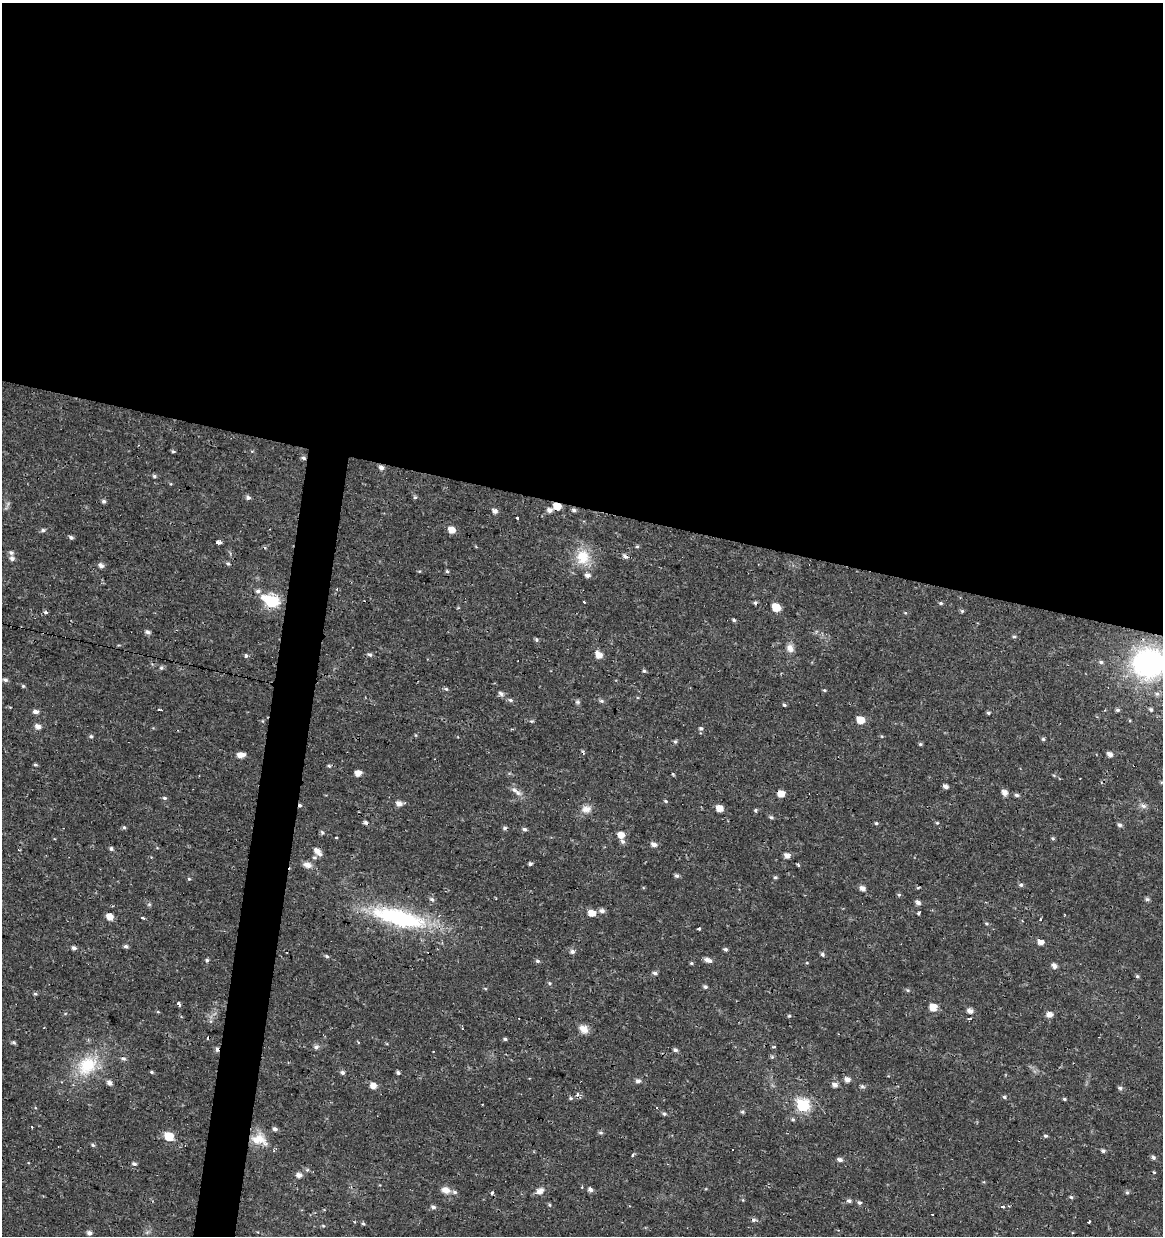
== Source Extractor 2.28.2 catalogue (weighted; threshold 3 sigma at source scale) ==
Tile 3 of 4 x 4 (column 3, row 1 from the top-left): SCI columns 2541-3701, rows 3708-4941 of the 5142 x 4941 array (HDU 1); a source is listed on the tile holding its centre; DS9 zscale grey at full resolution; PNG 1165 x 1238 px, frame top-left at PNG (2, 3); no overlay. Shown black and unused: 43% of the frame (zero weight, under 2 of 3 exposures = <1% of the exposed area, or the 3 px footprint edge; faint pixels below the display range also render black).
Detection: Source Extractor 2.28.2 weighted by HDU 2 'WHT'; one run over the whole footprint, this tile lists its part. Background 0.0224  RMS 0.0028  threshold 0.0127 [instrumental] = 3 sigma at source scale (4.5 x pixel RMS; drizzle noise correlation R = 1.50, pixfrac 1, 0.0396/0.0396 arcsec/px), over >= 5 px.
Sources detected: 233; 1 too faint to see at this stretch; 10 cosmic-ray / hot-pixel residue — not listed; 3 inside a brighter listed object's ellipse — not listed separately; the other 219 listed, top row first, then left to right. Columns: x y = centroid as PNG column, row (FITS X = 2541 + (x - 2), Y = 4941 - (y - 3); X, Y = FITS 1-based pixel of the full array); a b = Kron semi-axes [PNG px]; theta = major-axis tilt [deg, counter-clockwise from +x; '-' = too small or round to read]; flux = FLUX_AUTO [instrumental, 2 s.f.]
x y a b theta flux
173 451 5 4 - 0.39
303 458 6 5 - 0.66
381 468 6 5 - 1.1
154 476 5 5 - 0.55
171 484 5 3 - 0.25
248 497 6 5 - 0.8
415 497 5 5 - 0.51
104 501 5 5 - 0.63
557 506 6 5 - 4.6
550 510 7 5 8 1.3
574 510 6 5 - 0.6
495 511 5 5 - 1.2
517 517 3 3 - 3.9
43 530 6 5 - 0.59
452 530 6 5 - 3
71 537 5 4 - 0.65
218 542 4 3 - 5.7
637 547 5 3 - 0.36
11 553 6 5 - 0.73
625 556 6 5 - 1
583 557 23 19 -81 7.7
12 558 6 6 - 0.97
228 563 6 5 - 0.49
101 565 6 5 - 1.1
419 571 5 3 - 0.25
447 571 4 4 - 0.45
258 591 7 6 - 0.8
271 601 8 6 -28 41
584 602 3 3 - 0.66
941 603 5 4 - 0.44
776 607 6 5 - 6.5
962 611 5 5 - 0.43
46 612 5 4 - 0.53
905 613 5 3 - 0.28
734 620 5 4 - 0.47
148 632 6 5 - 0.96
1014 637 5 4 - 0.43
536 640 5 5 - 0.49
790 648 11 8 -53 1.8
370 654 6 5 - 0.62
246 655 5 4 - 0.52
599 655 7 5 -40 2.9
1101 662 6 5 - 0.55
1149 663 30 26 0 62
161 668 6 5 - 0.59
644 671 5 4 - 0.48
5 680 7 5 -15 0.66
23 686 4 4 - 0.37
446 689 6 4 -15 0.5
824 690 5 4 - 0.33
501 694 7 5 -31 1
1157 694 6 6 - 0.74
510 700 7 5 -16 0.61
601 701 7 5 -3 0.61
577 702 6 6 - 0.57
784 705 5 4 - 0.44
1151 709 6 5 - 0.54
1117 710 5 5 - 0.55
35 712 6 5 - 1.1
988 713 5 4 - 0.46
861 720 6 5 - 4.8
262 721 6 4 -89 0.29
531 721 5 4 - 0.37
38 727 6 5 - 1.5
701 728 6 6 - 0.6
91 736 5 5 - 0.51
881 736 5 3 - 0.25
1043 739 5 5 - 0.46
675 741 6 4 68 0.46
920 744 5 4 - 0.43
1110 754 6 5 - 1.4
240 755 8 5 6 2.2
35 764 5 3 - 0.42
329 766 6 4 -39 0.44
358 773 5 5 - 2.6
673 774 3 3 - 0.42
1161 782 5 4 - 0.31
946 786 5 4 - 1.1
1005 792 6 5 - 1.8
517 793 11 7 -29 1.4
781 794 6 5 - 3.3
1016 795 6 5 - 0.67
164 798 5 4 - 0.56
666 801 6 4 -27 0.39
399 804 7 6 - 1.7
300 805 5 4 - 0.48
1143 806 10 6 -16 1.1
719 808 6 5 - 3.4
586 809 14 9 8 2.2
756 811 3 3 - 1.7
771 817 6 5 - 0.51
366 823 6 5 - 0.75
876 823 4 4 - 0.37
937 823 4 4 - 0.31
1119 825 5 5 - 0.75
124 827 5 4 - 0.42
524 829 6 5 - 0.7
322 832 6 5 - 0.53
621 835 6 6 - 2.9
336 838 3 3 - 0.71
1053 838 5 4 - 0.43
622 841 7 5 -52 0.8
654 844 7 5 -22 1.2
111 849 5 4 - 0.61
317 851 10 6 -49 2.4
787 856 5 5 - 1.8
530 864 4 4 - 0.63
307 865 11 7 -16 1.8
798 865 4 3 - 0.38
676 875 6 5 - 0.6
775 877 5 4 - 0.45
189 879 5 4 - 0.36
1021 885 6 5 - 0.61
862 888 6 5 - 1.6
918 888 5 4 - 0.33
899 895 5 4 - 0.41
432 899 7 6 - 0.75
1147 899 5 5 - 0.69
918 902 6 4 -45 1.2
149 904 6 4 1 0.4
602 911 7 6 - 0.98
592 913 6 5 - 3.7
919 913 3 3 - 1.8
110 917 6 5 - 2.7
142 917 3 3 - 3.5
400 918 71 20 -15 35
1041 919 3 3 - 1
987 923 6 5 - 0.42
699 929 3 3 - 0.46
1041 942 6 5 - 1.9
126 946 5 5 - 0.69
74 948 5 4 - 0.92
725 949 5 4 - 0.58
572 951 6 6 - 1
822 954 4 4 - 0.66
327 956 6 4 -23 0.46
207 960 5 4 - 0.52
707 960 9 5 -18 1.5
537 961 6 5 - 0.54
691 963 5 4 - 0.38
807 963 5 3 - 0.23
1054 966 6 5 - 1.3
655 973 6 5 - 0.68
1137 976 5 4 - 0.47
550 983 6 4 -21 0.43
705 987 5 4 - 0.62
485 988 5 3 - 0.28
908 990 6 5 - 0.45
35 994 4 4 - 0.45
178 1003 4 3 - 1.3
933 1007 6 5 - 5.3
970 1011 6 5 - 1.5
158 1012 5 3 - 0.27
1049 1014 6 5 - 2.1
789 1016 5 4 - 0.37
970 1019 4 3 - 0.66
462 1029 3 2 - 0.21
583 1029 12 9 -42 2.2
505 1039 5 4 - 0.5
14 1042 5 4 - 0.61
358 1042 5 3 - 0.22
316 1047 7 6 - 0.8
773 1047 4 3 - 0.42
675 1050 6 5 - 0.7
433 1051 3 2 - 0.21
772 1057 5 5 - 0.44
123 1059 6 5 - 0.62
87 1065 33 24 42 14
151 1072 5 3 - 0.39
342 1072 6 5 - 0.69
398 1073 5 4 - 0.5
847 1079 5 5 - 1.6
638 1081 6 5 - 0.96
110 1083 6 5 - 1.3
373 1085 6 5 - 2.5
835 1085 6 5 - 1.3
862 1086 7 5 -7 0.55
1120 1088 6 5 - 0.72
577 1094 7 5 -75 0.92
1004 1097 5 4 - 0.54
571 1098 5 5 - 0.47
1064 1099 5 4 - 0.36
482 1104 2 2 - 0.24
803 1105 7 6 - 34
656 1108 3 3 - 0.62
742 1112 5 5 - 0.48
664 1114 6 5 - 0.56
793 1119 5 5 - 0.45
32 1127 3 3 - 0.68
275 1129 5 5 - 0.84
601 1133 6 6 - 0.52
169 1136 6 5 - 11
1046 1136 5 4 - 0.48
259 1140 24 14 -20 5.2
93 1145 5 4 - 0.51
732 1150 3 3 - 0.6
1103 1151 5 4 - 0.61
632 1155 3 3 - 0.83
1153 1157 6 5 - 0.72
840 1160 6 5 - 0.94
134 1164 6 5 - 0.64
1154 1172 4 3 - 0.25
299 1175 6 5 - 1.6
445 1190 11 8 -13 2.2
590 1190 6 5 - 1
540 1191 10 7 38 1.7
1127 1192 5 5 - 0.54
492 1193 3 3 - 1.5
1071 1197 5 4 - 0.47
743 1200 5 3 - 0.3
849 1201 6 5 - 0.74
859 1202 6 5 - 0.65
549 1205 6 4 -23 0.38
433 1207 6 5 - 0.8
1002 1207 5 3 - 0.51
1089 1221 3 3 - 0.94
363 1224 5 4 - 0.42
323 1226 5 4 - 0.35
89 1233 5 5 - 1.1
Overlapping masked pixels (flux is a lower limit): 8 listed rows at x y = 303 458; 381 468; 557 506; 574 510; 625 556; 781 794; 300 805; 366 823
Isophote crosses this tile's border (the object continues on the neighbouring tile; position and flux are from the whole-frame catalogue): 1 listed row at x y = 1149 663